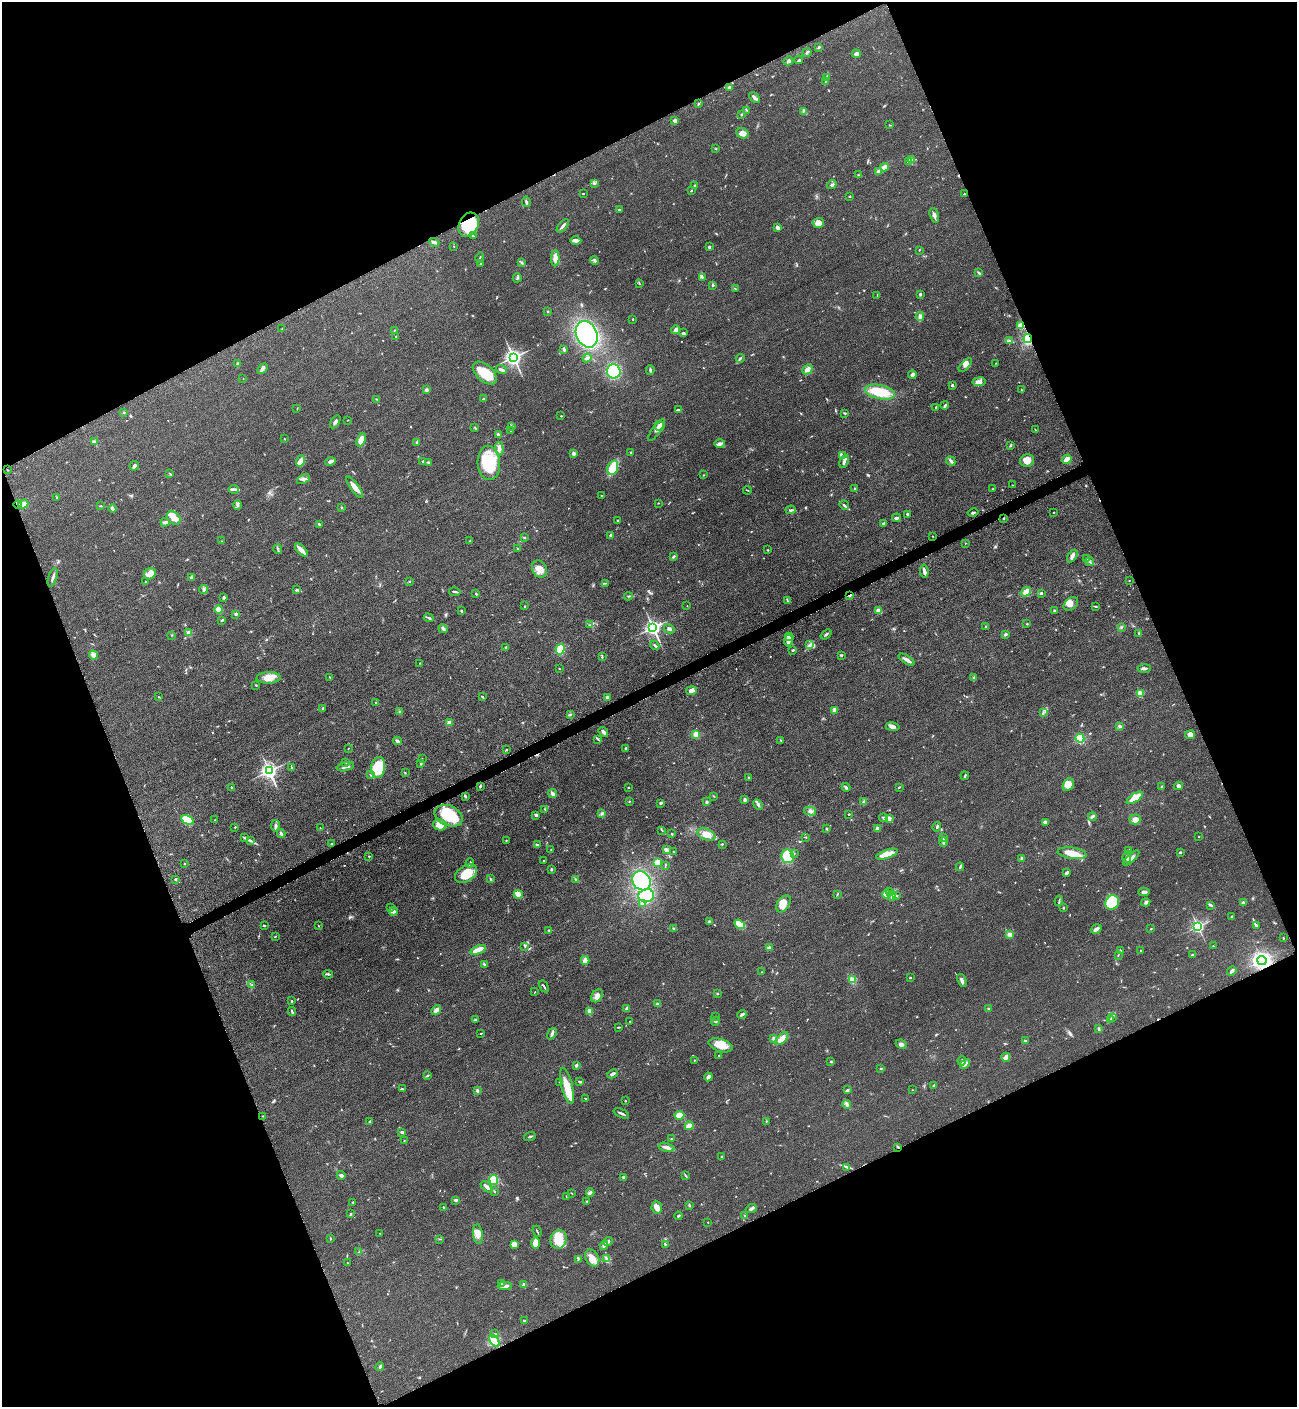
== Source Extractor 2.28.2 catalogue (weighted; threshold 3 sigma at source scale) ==
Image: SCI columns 299-5478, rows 66-5685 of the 5669 x 5702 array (HDU 1 of 3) = the unmasked area's bounding box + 8 px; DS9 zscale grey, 4 x 4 block average (1 PNG px = mean of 4 x 4 image px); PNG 1299 x 1409 px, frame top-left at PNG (2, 2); each listed source drawn as its Kron ellipse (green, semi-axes under 4 px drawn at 4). Shown black and unused: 44% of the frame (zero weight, under 3 of 5 exposures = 4% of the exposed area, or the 3 px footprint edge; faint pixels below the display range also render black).
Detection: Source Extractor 2.28.2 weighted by HDU 2 'WHT'. Background 0.0527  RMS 0.0062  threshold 0.0278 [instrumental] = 3 sigma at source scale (4.5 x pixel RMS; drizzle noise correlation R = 1.50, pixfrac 1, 0.05/0.05 arcsec/px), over >= 5 px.
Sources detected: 723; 2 too faint to see at this stretch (4 x 4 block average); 1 inside a brighter object's white glare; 3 cosmic-ray / hot-pixel residue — neither listed nor drawn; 10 coinciding with a brighter row at this scale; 33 inside a brighter listed object's ellipse — not listed separately; of the other 674, all 500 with FLUX_AUTO >= 1.6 (the completeness limit of this list) listed and drawn (174 fainter detections not listed), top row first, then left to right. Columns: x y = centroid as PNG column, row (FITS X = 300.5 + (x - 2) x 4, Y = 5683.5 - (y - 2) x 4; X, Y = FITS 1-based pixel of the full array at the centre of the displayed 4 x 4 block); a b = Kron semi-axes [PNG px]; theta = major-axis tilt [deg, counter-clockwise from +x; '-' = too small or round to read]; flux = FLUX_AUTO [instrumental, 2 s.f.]
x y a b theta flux
819 47 3 2 - 4.2
807 52 5 2 - 4.9
856 54 4 3 - 14
799 60 4 2 - 4.8
788 61 5 3 - 9.1
826 77 2 2 - 2.1
825 82 2 2 - 1.7
729 88 4 3 - 11
754 98 6 2 -44 13
698 104 2 2 - 2.1
746 110 2 2 - 2
803 111 4 2 - 4
741 114 3 2 - 2.9
675 120 4 2 - 5.1
890 125 3 2 - 1.8
743 133 6 5 - 26
716 149 2 2 - 1.8
912 159 2 2 - 3
908 162 4 3 - 9.6
884 167 4 3 - 17
879 171 4 3 - 11
858 175 2 2 - 2.3
594 183 3 3 - 5.3
695 185 2 2 - 2.7
832 185 5 3 - 6.4
691 191 4 2 - 2.4
583 194 2 2 - 2.3
964 194 3 2 - 3.7
849 197 3 2 - 2.4
526 202 5 2 - 5.6
619 209 2 2 - 2.7
934 215 8 3 -74 10
818 223 5 5 - 30
469 225 12 9 62 160
563 226 8 2 51 9.2
777 227 4 3 - 12
473 236 3 2 - 4.3
576 240 6 3 1 15
434 242 5 2 - 12
454 246 2 2 - 1.7
709 247 3 2 - 4.1
919 250 3 2 - 1.8
480 258 5 2 - 4.2
555 258 8 3 89 28
595 260 4 2 - 8.5
522 262 3 2 - 3.1
480 264 2 2 - 2.4
979 273 4 2 - 4.9
702 277 3 2 - 2.8
517 278 5 2 - 4.1
639 283 2 2 - 1.7
713 285 3 2 - 3.9
735 288 3 2 - 1.8
920 294 3 2 - 6.2
877 295 2 2 - 2
548 311 2 2 - 2.2
920 316 4 3 - 11
633 319 2 2 - 2.2
1020 326 3 2 - 25
282 329 2 2 - 2
394 330 2 2 - 1.8
676 330 5 3 - 19
683 333 3 2 - 4.5
587 334 14 10 -66 540
396 337 2 2 - 3.6
1028 339 4 3 - 61
1009 341 2 2 - 3.1
564 349 4 2 - 6.7
513 357 3 3 - 1800
587 358 4 3 - 7.4
740 358 4 2 - 5.2
996 363 3 2 - 1.6
238 364 4 3 - 5.6
965 365 8 4 45 17
262 369 6 3 47 8.4
808 369 6 3 43 18
501 370 5 3 - 7.8
650 370 5 2 - 5.8
614 371 7 7 - 150
485 373 14 8 -43 69
912 375 4 3 - 15
243 379 2 2 - 1.6
979 382 6 4 9 16
952 385 3 2 - 5.6
426 390 2 2 - 40
1021 390 2 2 - 1.7
880 392 15 7 -12 110
377 399 3 2 - 1.6
483 399 3 2 - 3.1
945 405 4 2 - 7.4
936 407 4 2 - 3.5
297 408 3 2 - 1.6
679 410 4 2 - 4.9
124 412 2 2 - 3.9
845 413 3 2 - 3.2
561 416 2 2 - 4.2
347 420 2 2 - 1.6
335 422 7 2 58 8.9
512 426 3 2 - 2.7
660 426 5 5 - 19
475 427 2 2 - 2.3
510 430 3 2 - 1.8
656 430 13 4 55 18
1035 430 4 2 - 2.3
498 435 3 2 - 6.3
284 439 2 2 - 2.6
361 440 7 3 69 26
94 442 3 3 - 7.3
416 442 3 2 - 3
720 444 5 4 - 11
1010 445 4 2 - 3.9
499 449 7 3 -87 11
631 452 3 2 - 2.8
574 453 4 3 - 7
842 456 4 3 - 7.2
1067 459 5 3 - 24
301 461 6 4 73 14
330 461 5 3 - 10
423 461 2 2 - 4.7
844 461 7 3 65 9.5
951 461 5 3 - 8.2
1027 461 7 6 - 36
428 462 3 2 - 5.7
489 463 17 11 -86 170
134 466 5 2 - 12
613 468 7 5 74 76
7 470 2 2 - 1.8
170 473 3 2 - 1.6
703 475 2 2 - 2.1
303 479 7 4 27 12
1012 485 2 2 - 1.6
355 487 13 3 -53 29
234 489 5 2 - 6.7
855 489 3 2 - 2.8
993 489 2 2 - 1.6
747 490 4 2 - 2.5
601 495 2 2 - 2
57 497 3 2 - 2.9
658 503 2 2 - 2.1
23 504 5 3 - 24
18 505 4 2 - 6.8
237 505 5 3 - 6.8
844 505 5 2 - 6
101 506 3 2 - 2.4
341 507 2 2 - 3.5
112 509 4 3 - 8.4
791 510 5 2 - 6.6
1054 512 2 2 - 1.9
973 513 5 2 - 5.7
907 514 3 2 - 5.8
174 518 7 5 -44 30
897 518 4 2 - 7.1
1004 519 2 2 - 2.2
617 520 2 2 - 3.1
165 522 4 2 - 11
884 523 4 2 - 6.3
319 524 3 2 - 4.1
610 535 2 2 - 8.2
932 536 2 2 - 1.7
524 537 2 2 - 2.4
221 541 2 2 - 1.8
470 541 2 2 - 2.4
965 543 2 2 - 1.6
278 549 5 2 - 5.4
517 549 3 2 - 1.7
301 550 8 3 -45 33
768 550 2 2 - 3.7
673 556 3 2 - 7.9
1072 556 7 3 58 13
1086 559 2 2 - 1.9
1090 562 4 2 - 4.1
539 569 9 7 -62 29
924 571 6 3 -82 15
150 574 6 5 - 36
53 578 10 2 74 11
191 578 3 2 - 6.2
410 581 2 2 - 1.6
1129 581 2 2 - 1.6
145 582 2 2 - 1.9
606 583 3 2 - 1.9
204 589 4 4 - 8.1
297 590 4 2 - 4.7
455 592 6 2 -11 5.8
1026 592 5 4 - 23
1041 593 2 2 - 9.7
476 594 3 2 - 3.2
849 595 2 2 - 29
628 596 4 2 - 3.7
224 597 3 2 - 7.3
787 600 4 2 - 3.3
1071 604 8 5 39 21
525 606 2 2 - 1.6
687 606 2 2 - 2.1
1095 606 3 2 - 3
219 610 4 3 - 23
461 611 2 2 - 4.3
879 611 3 2 - 35
1055 611 2 2 - 6.3
235 614 4 3 - 4.7
429 618 5 2 - 6.1
222 620 3 2 - 2.9
1027 624 2 2 - 2.9
589 625 3 2 - 2.7
986 626 2 2 - 2.9
653 628 2 2 - 1400
1121 628 2 2 - 2.6
443 629 5 3 - 9.8
669 629 5 3 - 8.7
189 633 2 2 - 94
1139 633 2 2 - 2.9
826 634 6 2 38 5.6
1006 634 3 2 - 4.6
172 635 3 2 - 1.7
789 637 4 3 - 17
788 641 6 3 79 17
810 644 4 2 - 4.6
655 645 5 2 - 5.2
506 647 2 2 - 6.7
560 649 5 4 - 72
792 650 3 2 - 3.9
93 655 5 3 - 16
841 655 3 2 - 5.3
602 657 3 2 - 3.2
907 660 9 3 -32 14
420 663 2 2 - 1.8
559 668 3 2 - 1.7
1144 668 7 2 3 8.6
330 677 3 2 - 2.1
269 678 12 6 2 39
974 678 3 2 - 3.8
256 685 3 2 - 2.2
692 690 5 4 - 10
1140 694 2 2 - 170
159 697 2 2 - 2.1
482 697 3 2 - 3.9
607 697 3 2 - 16
376 703 2 2 - 1.7
322 708 3 2 - 2.2
834 710 4 3 - 6.7
400 712 3 2 - 2.6
1043 713 2 2 - 2.1
570 714 3 2 - 3
449 722 2 2 - 62
1120 726 4 3 - 6
893 727 7 3 -10 14
603 732 5 2 - 12
696 734 3 3 - 22
1190 735 5 4 - 18
1080 738 4 4 - 46
598 739 4 2 - 4.2
781 740 2 2 - 1.8
397 741 4 2 - 14
348 748 2 2 - 1.7
626 748 2 2 - 4.3
506 749 2 2 - 1.6
422 758 2 2 - 1.6
346 762 2 2 - 2.7
421 763 2 2 - 6.6
291 767 2 2 - 3
345 767 9 2 11 9.9
378 767 10 7 82 110
269 771 3 3 - 1500
405 773 3 2 - 2.3
370 775 2 2 - 2
965 776 4 2 - 4
749 778 3 2 - 2.5
1068 785 6 5 - 35
480 786 3 2 - 4
1179 786 4 3 - 9.3
231 787 3 2 - 2.7
846 787 4 3 - 6.1
899 787 2 2 - 3.4
1161 787 3 2 - 2.5
628 788 2 2 - 2.9
552 794 5 3 - 10
465 796 3 2 - 6.5
714 796 3 2 - 2
1135 798 9 4 33 42
745 800 3 2 - 9.9
629 802 2 2 - 2.1
707 802 2 2 - 7
864 802 2 2 - 3.9
661 803 3 2 - 7.3
758 805 5 2 - 7.6
545 809 2 2 - 2.4
810 811 6 3 -13 9.2
602 813 3 2 - 6.2
849 814 2 2 - 2.5
536 815 3 2 - 7.4
449 816 15 10 -24 190
1092 817 4 2 - 6.4
884 818 4 3 - 5.8
889 818 2 2 - 3.5
1135 819 6 5 - 23
187 820 7 4 -29 150
215 820 2 2 - 2.2
1045 822 4 3 - 10
440 825 7 5 -12 28
275 826 6 3 80 9.7
235 827 2 2 - 2.5
937 827 4 2 - 5.7
320 828 2 2 - 1.7
827 829 3 2 - 2.8
877 829 2 2 - 58
662 830 4 2 - 3
281 834 4 2 - 8.2
672 834 2 2 - 4.6
706 834 9 5 -20 38
1199 836 2 2 - 3.9
806 837 2 2 - 2.1
943 837 2 2 - 2.8
244 838 3 2 - 3
250 840 4 3 - 5.6
506 840 2 2 - 1.9
943 842 4 3 - 9.3
332 843 3 2 - 2.9
722 844 2 2 - 3.1
538 845 2 2 - 2.1
551 850 2 2 - 1.8
666 850 4 3 - 12
1129 850 3 2 - 2.2
673 852 2 2 - 2
1180 852 2 2 - 4.6
794 853 2 2 - 2.1
1072 853 15 5 -8 56
887 854 11 4 19 56
369 856 2 2 - 2
788 856 7 6 - 100
1127 857 6 3 79 11
1022 858 3 2 - 7.2
1131 858 10 3 42 17
544 861 3 2 - 2.8
185 863 2 2 - 1.8
470 863 4 2 - 5.5
658 863 4 3 - 34
665 865 3 2 - 3.2
960 867 4 2 - 4.8
551 869 2 2 - 5
1066 873 3 2 - 13
466 874 12 8 31 68
175 879 3 2 - 4.3
490 879 3 2 - 4.1
576 879 2 2 - 2.4
641 881 10 8 -51 230
889 892 2 2 - 2.1
1144 892 6 3 4 11
518 894 4 2 - 42
837 894 3 2 - 2.5
886 894 4 4 - 18
646 896 8 6 16 110
892 896 5 3 - 12
897 896 2 2 - 2
1059 901 5 2 - 3.8
1112 902 7 6 - 200
1146 902 4 3 - 7.8
1243 902 3 3 - 5.6
642 904 3 2 - 14
783 904 9 6 53 35
1211 905 3 2 - 3.9
1063 907 2 2 - 2.3
390 908 3 2 - 2.8
393 911 4 4 - 11
1231 916 3 2 - 3
709 921 2 2 - 1.6
740 924 6 4 -33 58
1256 925 4 2 - 5.1
264 926 3 2 - 3
318 926 2 2 - 2.3
1198 927 2 2 - 840
674 929 3 2 - 5.8
1096 929 6 2 33 15
1151 929 2 2 - 2.2
549 930 2 2 - 3.6
1010 935 3 3 - 20
275 936 2 2 - 2.4
1283 938 2 2 - 3
524 946 2 2 - 3.7
1213 946 3 2 - 1.6
770 948 4 2 - 4.9
478 950 8 3 21 35
1121 951 4 2 - 4
1141 951 2 2 - 3.7
1192 954 2 2 - 2.7
1118 955 3 2 - 2
585 960 4 3 - 25
1262 960 4 4 - 790
484 965 3 2 - 4
1232 971 5 2 - 11
762 972 2 2 - 2.7
328 974 5 2 - 5.6
910 978 2 2 - 3.5
852 980 4 3 - 26
962 980 7 2 -68 14
252 985 2 2 - 1.8
544 986 6 2 -58 4.9
535 992 3 2 - 1.7
717 994 2 2 - 2.4
597 996 7 5 52 17
292 1001 2 2 - 3.3
657 1004 3 2 - 13
627 1008 3 3 - 5.4
989 1009 3 2 - 2.6
436 1010 5 2 - 17
292 1011 4 2 - 5.1
590 1011 4 3 - 24
742 1014 4 2 - 10
715 1016 3 2 - 1.6
1112 1017 3 2 - 4.9
475 1020 3 2 - 1.9
1110 1020 3 2 - 8.3
630 1021 2 2 - 3
715 1021 4 2 - 4.4
618 1027 4 2 - 3.2
1099 1029 3 2 - 4.5
481 1033 2 2 - 2.7
552 1034 6 2 56 6.3
773 1038 3 3 - 6.2
782 1039 8 4 43 35
1025 1041 3 2 - 4.3
901 1044 6 3 -24 9
720 1045 12 6 -18 42
719 1055 2 2 - 2
1006 1057 4 2 - 25
694 1060 2 2 - 2.4
962 1061 5 3 - 6.4
831 1062 2 2 - 14
965 1064 5 3 - 13
576 1065 2 2 - 7.5
881 1068 3 2 - 3
613 1074 5 2 - 11
427 1076 3 2 - 3.5
708 1077 4 3 - 13
560 1082 2 2 - 1.7
580 1082 3 2 - 6.1
934 1085 4 2 - 3.7
567 1086 18 5 -76 63
402 1089 3 2 - 3.2
477 1090 3 3 - 5.3
847 1090 4 2 - 5.5
912 1090 2 2 - 1.8
585 1098 2 2 - 1.9
625 1101 2 2 - 2.8
847 1104 4 3 - 7.1
621 1113 8 2 -23 8.3
679 1115 5 3 - 38
263 1116 2 2 - 2.1
766 1121 2 2 - 1.6
370 1122 2 2 - 5.1
689 1126 4 3 - 27
402 1132 3 2 - 7.9
530 1137 6 2 17 5
671 1139 2 2 - 4
404 1141 2 2 - 1.9
666 1147 8 3 -13 14
898 1147 3 2 - 3.7
722 1157 2 2 - 2.4
847 1167 2 2 - 2.9
341 1175 4 3 - 9.7
686 1176 2 2 - 1.6
624 1177 3 2 - 3.8
494 1180 5 4 - 66
487 1187 7 2 -42 17
494 1192 3 2 - 2.3
572 1193 2 2 - 1.8
590 1193 4 3 - 6.8
566 1197 4 2 - 2.7
456 1200 3 2 - 8.1
587 1201 2 2 - 2.2
353 1202 2 2 - 2.1
689 1205 3 2 - 3.4
443 1207 2 2 - 2.5
657 1207 6 5 - 20
751 1209 6 3 20 8
351 1213 2 2 - 2.1
678 1216 4 2 - 3.9
745 1216 3 2 - 3.9
708 1222 2 2 - 1.7
537 1231 6 2 -67 3.4
380 1233 2 2 - 1.7
478 1234 10 5 -83 25
330 1238 3 2 - 3.1
439 1239 2 2 - 2.1
559 1239 9 8 - 76
608 1241 5 3 - 8.7
536 1243 6 4 -88 39
514 1244 3 3 - 35
666 1244 2 2 - 1.9
604 1245 4 3 - 9.4
359 1252 4 2 - 2.2
592 1258 9 6 -61 36
578 1259 3 2 - 3.2
607 1259 3 2 - 5.4
347 1263 2 2 - 1.9
501 1283 3 2 - 2.8
523 1285 4 2 - 5.3
505 1286 7 3 1 13
524 1321 3 2 - 3.8
495 1334 3 2 - 3.1
494 1341 6 2 -53 120
380 1367 4 2 - 5.7
Overlapping masked pixels (flux is a lower limit): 6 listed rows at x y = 469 225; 1028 339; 18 505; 849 595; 1262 960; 898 1147
Diffuse or blended objects may show on this block-average render without a row.